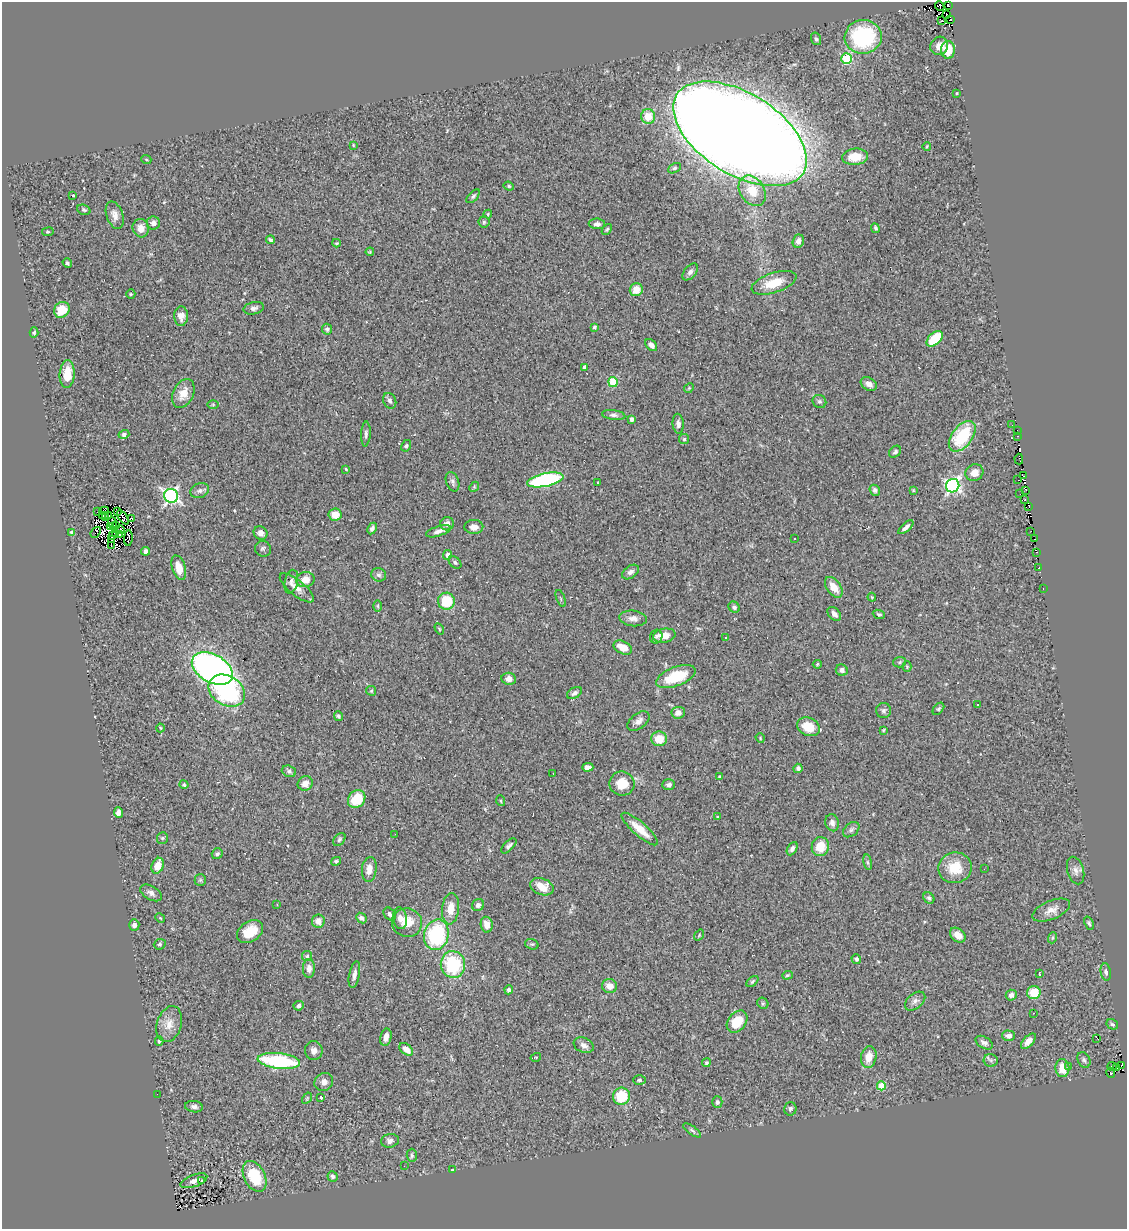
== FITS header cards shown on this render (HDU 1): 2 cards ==
NAXIS1  =                 1125
NAXIS2  =                 1227

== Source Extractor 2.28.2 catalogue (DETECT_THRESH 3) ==
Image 1125 x 1227 px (HDU 1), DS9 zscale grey, 1 PNG px = 1 image px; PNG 1129 x 1231 px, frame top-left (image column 1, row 1227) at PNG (2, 2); each listed source drawn as its Kron ellipse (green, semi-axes under 4 px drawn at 4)
Background 0.454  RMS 0.05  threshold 0.151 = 3 sigma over >= 5 px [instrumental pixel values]
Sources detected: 290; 10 with non-positive FLUX_AUTO (blend fragments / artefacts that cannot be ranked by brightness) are neither listed nor drawn; the other 280 listed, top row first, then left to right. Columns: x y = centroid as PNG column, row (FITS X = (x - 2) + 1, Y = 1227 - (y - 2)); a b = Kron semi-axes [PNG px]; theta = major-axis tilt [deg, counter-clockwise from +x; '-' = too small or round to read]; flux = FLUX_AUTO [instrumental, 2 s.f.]
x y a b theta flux
948 5 3 3 - 4.8
940 6 5 2 - 2.5
946 15 3 2 - 5.1
951 19 2 2 - 7.4
942 21 2 2 - 7.3
863 37 18 17 - 330
816 39 6 5 - 6.5
939 46 9 8 - 25
948 50 9 6 89 76
846 58 5 5 - 220
957 93 3 2 - 2.7
648 117 7 7 - 60
740 134 74 40 -32 14000
353 145 4 2 - 2.5
927 147 4 3 - 3.5
855 157 13 8 6 59
146 159 5 3 - 3.2
674 168 7 4 27 6.2
509 186 5 4 - 4.1
752 191 16 12 -56 73
72 196 3 3 - 50
473 196 8 4 46 7
84 210 7 5 -21 5.9
488 214 4 4 - 3.6
115 215 14 8 -71 22
484 222 5 5 - 5.4
153 223 6 6 - 17
597 224 8 5 -2 13
141 228 9 8 - 29
875 228 5 4 - 5.8
607 229 6 4 48 5.2
48 232 6 3 7 3.7
270 240 4 3 - 5.9
798 241 7 5 67 18
336 243 4 3 - 3.4
370 252 4 3 - 3.5
67 263 5 3 - 5.7
690 272 10 6 51 11
774 283 23 10 18 81
636 290 7 6 - 45
131 294 5 4 - 3.7
254 308 10 6 12 11
62 310 8 7 - 58
181 316 10 7 89 21
595 327 3 3 - 7.4
327 329 5 5 - 6.6
34 332 5 4 - 5.3
935 339 9 6 43 130
651 345 7 5 -44 13
585 367 4 3 - 20
67 374 14 7 86 67
613 382 5 4 - 130
869 384 9 6 -32 16
689 388 5 4 - 4.1
183 393 15 10 65 40
390 401 8 6 -63 11
819 401 7 6 - 7.3
213 405 6 4 0 3.8
614 415 12 4 -7 10
631 419 4 3 - 16
678 424 10 5 -84 13
1012 425 3 2 - 17
1017 431 3 2 - 3.8
124 434 5 4 - 12
366 434 12 4 87 9.5
962 436 17 10 53 200
1018 436 3 2 - 4.6
684 439 5 5 - 5.2
406 446 6 5 - 6
895 452 7 5 43 7.9
1019 459 5 2 - 12
346 469 4 3 - 3
974 473 9 8 - 32
1023 475 4 2 - 3.2
545 480 18 6 12 450
1018 480 2 2 - 4.5
453 482 10 6 -70 11
598 483 3 2 - 2.2
953 486 7 6 - 870
474 487 5 4 - 4.1
875 490 6 5 - 8.5
913 490 4 4 - 3.5
1026 490 3 2 - 11
200 491 9 7 19 13
1020 494 2 2 - 5.9
171 496 7 6 - 900
1025 499 3 2 - 5.8
1029 506 3 2 - 11
104 511 5 3 - 2.8
118 511 4 2 - 0.73
97 512 2 2 - 10
103 515 3 2 - 0.36
109 515 3 2 - 2.8
335 515 6 6 - 40
105 517 3 2 - 6.2
123 517 8 3 -54 3
132 518 3 2 - 4.9
112 523 6 3 -80 0.31
447 524 7 6 - 14
116 526 2 2 - 1.7
111 527 3 2 - 2.5
474 527 9 7 1 19
906 527 9 3 41 11
372 528 6 4 63 9
120 529 4 2 - 6.7
439 531 13 5 17 17
1031 531 2 2 - 14
72 532 4 4 - 9.4
96 532 6 2 50 3.9
115 533 3 2 - 4.2
260 533 7 6 - 19
119 534 3 2 - 5.8
113 536 3 2 - 1.6
128 538 8 2 86 4.3
794 538 3 2 - 5.5
1035 539 3 2 - 21
111 540 3 3 - 2.1
111 546 2 2 - 4.7
263 549 8 7 - 9.3
145 551 4 3 - 10
1037 552 2 2 - 3.6
447 555 5 4 - 10
455 562 7 5 -40 7
179 568 13 6 -72 45
1039 568 3 2 - 4.4
630 572 9 6 34 12
379 575 7 6 - 9.6
305 580 9 7 9 40
291 582 12 6 77 15
834 587 11 7 -54 44
297 588 21 7 -39 32
1043 589 2 2 - 2.4
872 597 4 3 - 3.4
561 598 9 3 -69 4.1
446 601 8 8 - 110
378 606 5 3 - 4
734 607 6 5 - 7.2
834 614 8 5 -48 13
879 614 6 4 -21 5.2
633 618 13 8 -5 20
439 629 6 4 -58 4.2
664 636 11 7 12 42
656 637 7 6 - 8.5
726 638 4 3 - 2.6
623 648 10 6 -27 39
900 662 6 5 - 6
817 664 4 4 - 4.1
907 667 5 4 - 4
212 669 22 14 -29 1500
842 670 6 5 - 14
676 677 21 9 21 120
509 679 7 6 - 19
227 691 19 14 -32 470
371 691 5 4 - 5.3
574 693 8 5 31 9.9
978 704 3 3 - 13
938 709 7 4 49 5.3
884 711 7 7 - 8.6
678 713 7 6 - 19
338 716 5 4 - 5.8
638 721 12 7 38 18
808 727 12 9 -23 69
160 728 4 3 - 3
883 730 4 3 - 3.2
760 738 5 3 - 3.3
659 739 8 7 - 58
588 767 6 4 1 17
798 768 4 4 - 6.7
289 771 7 5 -19 8.7
553 773 2 2 - 2.5
719 777 4 4 - 3.4
305 783 8 7 - 26
622 783 12 12 - 58
184 785 4 3 - 5.6
669 785 6 5 - 10
357 799 10 8 48 100
501 801 5 3 - 3.8
118 813 5 4 - 16
717 817 4 3 - 3.3
832 823 8 6 -76 13
640 829 23 6 -41 64
851 830 9 6 40 9.3
395 834 2 2 - 1.8
162 838 6 5 - 5.6
339 839 7 5 51 6.5
509 846 10 4 45 10
820 847 9 8 - 57
792 849 7 5 61 12
217 854 5 5 - 7.5
336 861 5 4 - 5.9
868 862 8 4 -81 5.7
158 866 8 6 67 47
955 868 17 15 10 73
369 869 12 7 84 31
984 869 2 2 - 1.6
1076 870 14 8 -74 18
200 880 6 6 - 6
542 887 12 8 -22 43
151 893 12 6 -30 15
929 898 6 5 - 7.4
277 904 3 2 - 9.6
478 905 6 6 - 12
451 909 16 8 84 42
1051 910 20 9 23 28
390 914 7 5 -50 8.5
160 918 5 4 - 3.5
361 918 6 4 -43 11
400 918 11 7 -83 24
318 921 7 6 - 24
407 923 15 14 - 61
1089 923 7 4 -68 6.9
134 925 5 5 - 12
487 925 8 6 -80 28
250 931 14 10 35 64
436 935 15 12 76 320
699 935 6 3 55 3.6
958 935 9 6 -41 32
1052 938 5 3 - 3.9
160 944 6 5 - 5.8
532 944 7 5 -18 5.5
307 956 5 5 - 6.5
856 959 5 4 - 8.5
453 964 13 12 - 220
309 968 9 6 87 18
1106 972 9 5 -81 9.8
1039 974 3 2 - 3.7
354 975 13 5 79 17
787 975 5 4 - 4.3
752 981 7 3 41 5.3
610 986 7 7 - 30
509 990 4 4 - 7.1
1034 993 7 6 - 68
1011 995 5 5 - 14
915 1001 12 7 39 14
763 1003 6 5 - 5.3
299 1006 5 4 - 9.4
1034 1013 2 2 - 2.4
737 1022 12 9 50 81
169 1024 18 12 72 42
1112 1024 6 5 - 6.5
1009 1036 6 5 - 16
386 1037 9 5 78 21
1097 1038 3 2 - 7.7
159 1041 4 4 - 5.3
1028 1041 9 5 48 20
984 1043 9 5 -31 11
584 1045 10 7 -22 19
406 1049 8 5 -40 29
314 1051 9 9 - 17
536 1057 5 3 - 3.1
869 1057 11 7 79 42
991 1060 7 6 - 9.2
1084 1060 8 6 -64 8.3
279 1061 21 8 -7 300
706 1063 4 4 - 4.9
1121 1065 3 2 - 8.8
1069 1066 4 3 - 3.8
1112 1066 4 2 - 4.5
1062 1068 9 7 -86 53
1117 1068 3 2 - 28
1111 1073 5 3 - 6.6
639 1080 6 4 0 6.2
324 1082 9 9 - 22
881 1086 4 4 - 100
157 1094 2 2 - 7.1
621 1096 8 8 - 110
307 1098 6 4 57 4
321 1098 3 3 - 8.6
717 1102 6 5 - 8
194 1107 9 5 -7 12
790 1109 7 6 - 8.8
692 1130 10 4 -35 7.2
390 1141 9 7 11 13
412 1155 7 5 -88 6.4
404 1166 2 2 - 2.2
452 1170 4 2 - 3.2
254 1176 16 10 -62 140
333 1176 5 5 - 7.2
194 1181 14 6 21 19
202 1181 3 3 - 23
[10 non-positive-flux detections neither listed nor drawn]